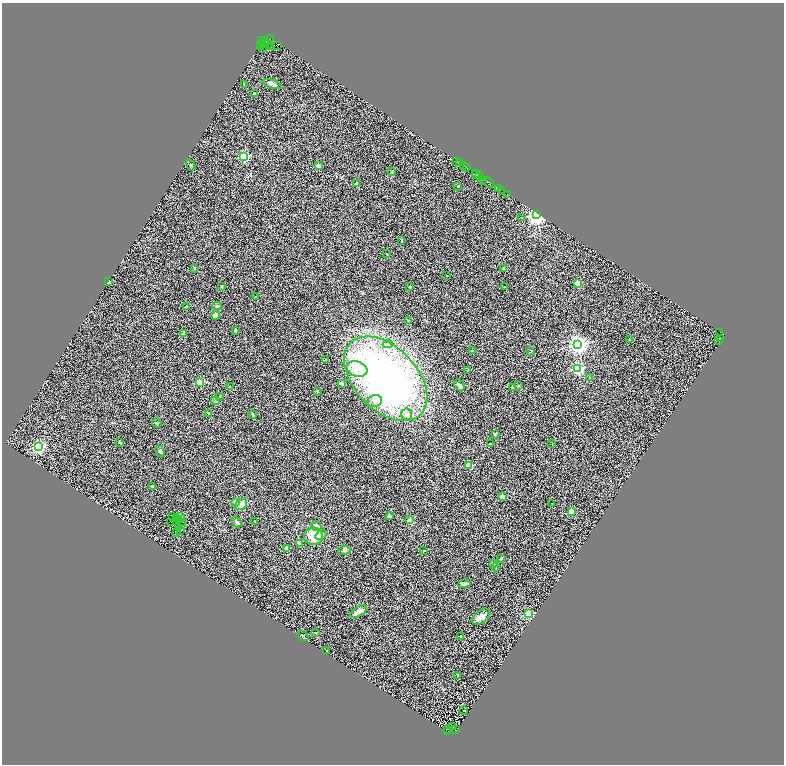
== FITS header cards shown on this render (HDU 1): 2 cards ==
NAXIS1  =                 1564
NAXIS2  =                 1524

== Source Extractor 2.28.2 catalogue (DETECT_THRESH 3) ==
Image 1564 x 1524 px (HDU 1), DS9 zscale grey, zoomed out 1/2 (1 PNG px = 2 x 2 image px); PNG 786 x 766 px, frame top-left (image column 1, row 1523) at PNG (2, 3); each listed source drawn as its Kron ellipse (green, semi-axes under 4 px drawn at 4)
Background 0.399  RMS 0.5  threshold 1.5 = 3 sigma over >= 5 px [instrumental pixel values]
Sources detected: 167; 39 cannot appear on this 1/2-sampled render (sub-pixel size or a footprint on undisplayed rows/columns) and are neither listed nor drawn; the other 128 listed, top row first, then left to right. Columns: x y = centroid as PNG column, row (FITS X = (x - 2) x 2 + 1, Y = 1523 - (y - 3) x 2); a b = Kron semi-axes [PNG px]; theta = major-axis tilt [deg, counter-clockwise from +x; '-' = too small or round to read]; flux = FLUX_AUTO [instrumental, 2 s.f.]
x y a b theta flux
271 39 3 1 - 320
263 41 2 2 - 970
265 42 2 1 - 300
267 43 3 1 - 300
260 45 3 2 - 2100
263 45 2 1 - 560
277 45 4 2 - 110
270 47 2 2 - 26
263 48 2 1 - 300
244 84 2 2 - 42
272 84 10 4 -18 310
254 94 2 2 - 230
244 156 3 3 - 9200
457 161 2 1 - 49
459 163 2 1 - 780
191 165 6 2 -58 78
318 166 2 2 - 1300
463 166 3 1 - 160
467 168 2 2 - 760
392 172 2 2 - 210
475 173 2 1 - 320
477 174 2 1 - 130
479 176 3 1 - 430
482 180 3 3 - 660
489 182 6 2 -44 5100
356 184 2 2 - 460
458 186 2 2 - 38
498 188 3 1 - 2100
502 191 2 1 - 70
507 194 2 2 - 110
536 215 3 3 - 66000
522 217 3 2 - 53
401 241 3 2 - 53
386 254 2 1 - 53
195 268 3 2 - 80
504 268 3 3 - 70
447 276 2 1 - 52
108 282 2 2 - 960
577 283 2 2 - 2000
221 287 3 2 - 57
410 287 2 2 - 110
505 287 2 1 - 29
255 297 2 1 - 29
217 306 5 4 - 200
187 307 2 2 - 620
215 315 2 2 - 930
409 321 2 2 - 250
235 330 2 2 - 250
720 332 2 1 - 290
184 333 2 2 - 450
720 338 3 1 - 270
629 340 2 2 - 91
719 340 3 1 - 130
388 344 5 3 - 170
578 345 4 4 - 50000
472 351 3 2 - 48
531 351 2 2 - 42
326 359 2 2 - 160
577 368 3 3 - 11000
357 369 11 7 -17 880
468 370 2 2 - 52
590 378 2 2 - 140
386 379 50 31 -46 42000
200 382 3 3 - 3600
341 383 2 2 - 470
459 385 6 4 -61 210
230 386 3 2 - 33
518 386 3 3 - 89
513 388 2 2 - 550
317 391 3 2 - 51
219 396 2 2 - 65
215 401 4 3 - 110
374 401 8 5 19 360
209 413 2 2 - 98
406 414 6 5 - 280
253 415 4 3 - 160
157 423 5 2 - 94
495 434 2 2 - 510
120 443 3 2 - 68
490 444 2 2 - 160
552 444 2 2 - 26
39 447 3 3 - 19000
160 451 6 3 -63 130
469 465 3 3 - 3200
152 486 3 3 - 150
503 497 2 2 - 1200
235 503 2 2 - 1100
241 504 6 5 - 510
552 504 2 2 - 55
571 512 2 2 - 1700
173 516 2 1 - 30
389 516 3 3 - 150
181 517 2 2 - 120
176 518 3 1 - 56
179 519 2 1 - 30
409 520 4 3 - 180
255 521 2 2 - 86
170 522 2 1 - 53
183 522 2 1 - 39
237 522 6 4 -58 150
182 524 3 2 - 28
316 526 5 5 - 390
179 527 2 1 - 3.4
181 531 2 1 - 37
176 532 3 2 - 58
321 535 6 4 36 330
314 536 9 8 - 1600
300 543 2 2 - 630
286 549 2 2 - 1200
344 550 6 3 9 150
424 550 2 2 - 120
501 558 2 2 - 230
493 564 3 3 - 76
495 567 4 3 - 110
464 584 6 4 9 170
359 611 9 4 32 630
528 614 3 3 - 5800
481 617 10 6 38 640
316 633 3 2 - 46
303 636 6 2 -37 100
460 636 2 2 - 180
327 651 2 1 - 830
458 675 2 2 - 71
464 710 4 2 - 49
453 726 2 1 - 35
448 729 3 1 - 84
456 730 2 1 - 96
447 731 4 2 - 750
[39 sub-pixel or undisplayed-footprint detections neither listed nor drawn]